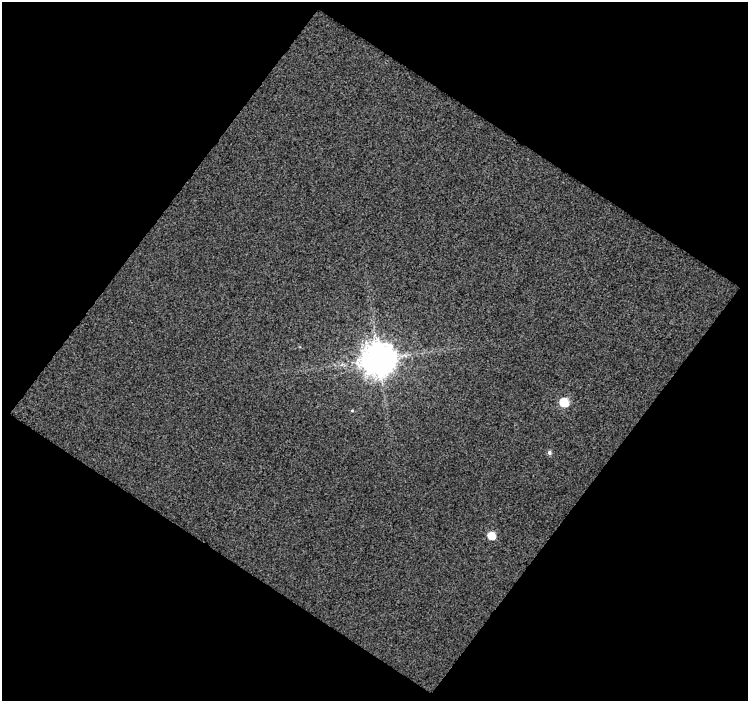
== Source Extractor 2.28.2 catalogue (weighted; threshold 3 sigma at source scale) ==
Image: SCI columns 2-747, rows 27-725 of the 747 x 752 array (HDU 1 of 3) = the unmasked area's bounding box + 8 px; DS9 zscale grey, full resolution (1 PNG px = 1 image px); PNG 750 x 703 px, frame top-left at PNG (2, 2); no overlay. Shown black and unused: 51% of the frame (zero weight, under 3 of 4 exposures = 2% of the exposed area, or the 3 px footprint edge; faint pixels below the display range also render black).
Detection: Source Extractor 2.28.2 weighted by HDU 2 'WHT'. Background 0.0681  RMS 0.46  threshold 2.06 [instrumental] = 3 sigma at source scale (4.5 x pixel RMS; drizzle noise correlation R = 1.50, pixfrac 1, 0.0396/0.0396 arcsec/px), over >= 5 px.
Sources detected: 5; all 5 listed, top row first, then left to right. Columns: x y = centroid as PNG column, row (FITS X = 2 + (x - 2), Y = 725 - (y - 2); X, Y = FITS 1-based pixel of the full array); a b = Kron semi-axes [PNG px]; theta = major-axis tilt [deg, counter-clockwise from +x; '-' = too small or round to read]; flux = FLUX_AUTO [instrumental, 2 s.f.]
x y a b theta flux
379 359 10 10 - 99000
564 402 6 6 - 1700
352 411 5 3 - 44
549 453 6 5 - 110
491 536 6 5 - 910